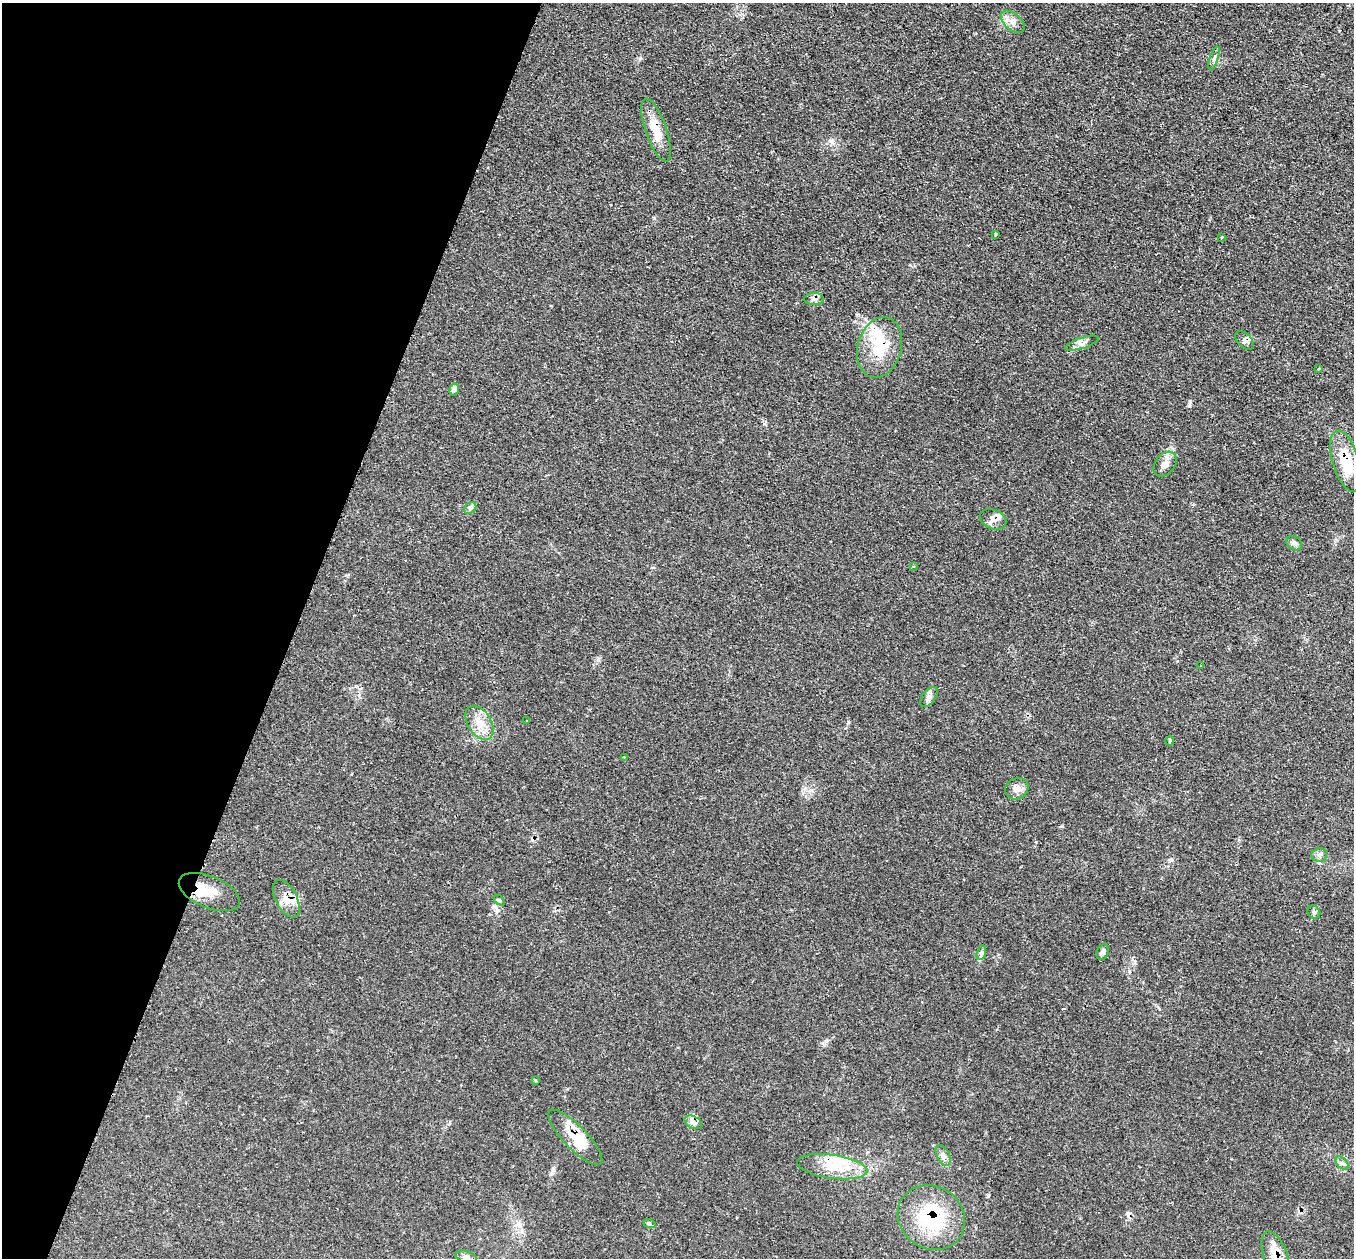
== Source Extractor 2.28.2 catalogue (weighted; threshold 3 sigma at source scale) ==
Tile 9 of 4 x 4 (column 1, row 3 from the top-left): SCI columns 1-1352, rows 1528-2783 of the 5412 x 5432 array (HDU 1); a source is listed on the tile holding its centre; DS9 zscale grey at full resolution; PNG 1356 x 1260 px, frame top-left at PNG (2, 3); each listed source drawn as its Kron ellipse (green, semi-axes under 4 px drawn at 4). Shown black and unused: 22% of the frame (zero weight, under 2 of 3 exposures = <1% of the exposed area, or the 3 px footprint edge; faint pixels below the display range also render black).
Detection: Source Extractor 2.28.2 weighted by HDU 2 'WHT'; one run over the whole footprint, this tile lists its part. Background 0.079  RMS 0.0058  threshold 0.0259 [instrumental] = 3 sigma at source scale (4.5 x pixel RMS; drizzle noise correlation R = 1.50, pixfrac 1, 0.05/0.05 arcsec/px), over >= 5 px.
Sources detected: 48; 2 inside a brighter object's white glare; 2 cosmic-ray / hot-pixel residue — neither listed nor drawn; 3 inside a brighter listed object's ellipse — not listed separately; the other 41 listed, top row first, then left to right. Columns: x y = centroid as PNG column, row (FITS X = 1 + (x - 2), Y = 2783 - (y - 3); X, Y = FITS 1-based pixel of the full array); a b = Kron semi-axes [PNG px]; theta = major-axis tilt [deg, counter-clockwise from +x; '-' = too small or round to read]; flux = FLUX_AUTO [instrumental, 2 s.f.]
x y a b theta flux
1013 22 14 8 -41 4.1
1214 58 12 4 71 1.6
656 130 33 10 -71 12
995 234 3 2 - 0.54
1222 237 3 2 - 0.45
814 299 10 6 0 2.2
1245 340 11 7 -46 2.1
1082 343 17 5 18 3.1
880 347 31 22 74 24
1318 369 3 2 - 0.51
454 390 6 4 75 2.5
1346 461 31 13 -74 20
1165 464 14 9 50 4.3
470 508 7 5 44 1.1
993 519 13 9 -24 3.8
1294 543 8 6 -32 2.1
913 566 3 2 - 0.43
1200 666 3 2 - 0.54
929 697 12 6 52 2.5
526 721 3 2 - 0.39
479 723 19 11 -57 8.4
1170 741 5 3 - 2.3
624 758 3 3 - 0.48
1017 789 12 10 28 4.1
1319 855 8 6 8 1.7
209 892 32 16 -22 12
286 899 20 10 -62 7.1
499 900 6 4 -44 0.77
1314 912 7 5 -47 1.4
1103 952 8 6 68 1.5
981 953 7 4 71 1.3
535 1080 3 3 - 1.3
693 1122 9 6 -29 2.2
575 1137 37 11 -46 13
943 1155 11 6 -63 2.2
1342 1163 8 5 -44 1.4
832 1167 35 12 -8 16
931 1218 35 31 -36 45
649 1223 6 4 -19 0.89
1275 1256 26 11 -70 12
466 1257 11 6 -15 2.1
Overlapping masked pixels (flux is a lower limit): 10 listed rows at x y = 656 130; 880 347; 1346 461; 993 519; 209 892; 286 899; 693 1122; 575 1137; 931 1218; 1275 1256
Isophote crosses this tile's border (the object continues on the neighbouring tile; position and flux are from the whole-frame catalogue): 1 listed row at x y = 1275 1256
Unlisted compact peaks at least as high as the median listed source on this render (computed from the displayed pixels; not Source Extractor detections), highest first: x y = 831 141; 1189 406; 764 424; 654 218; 848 722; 640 58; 826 1041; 598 660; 1062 826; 988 1196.